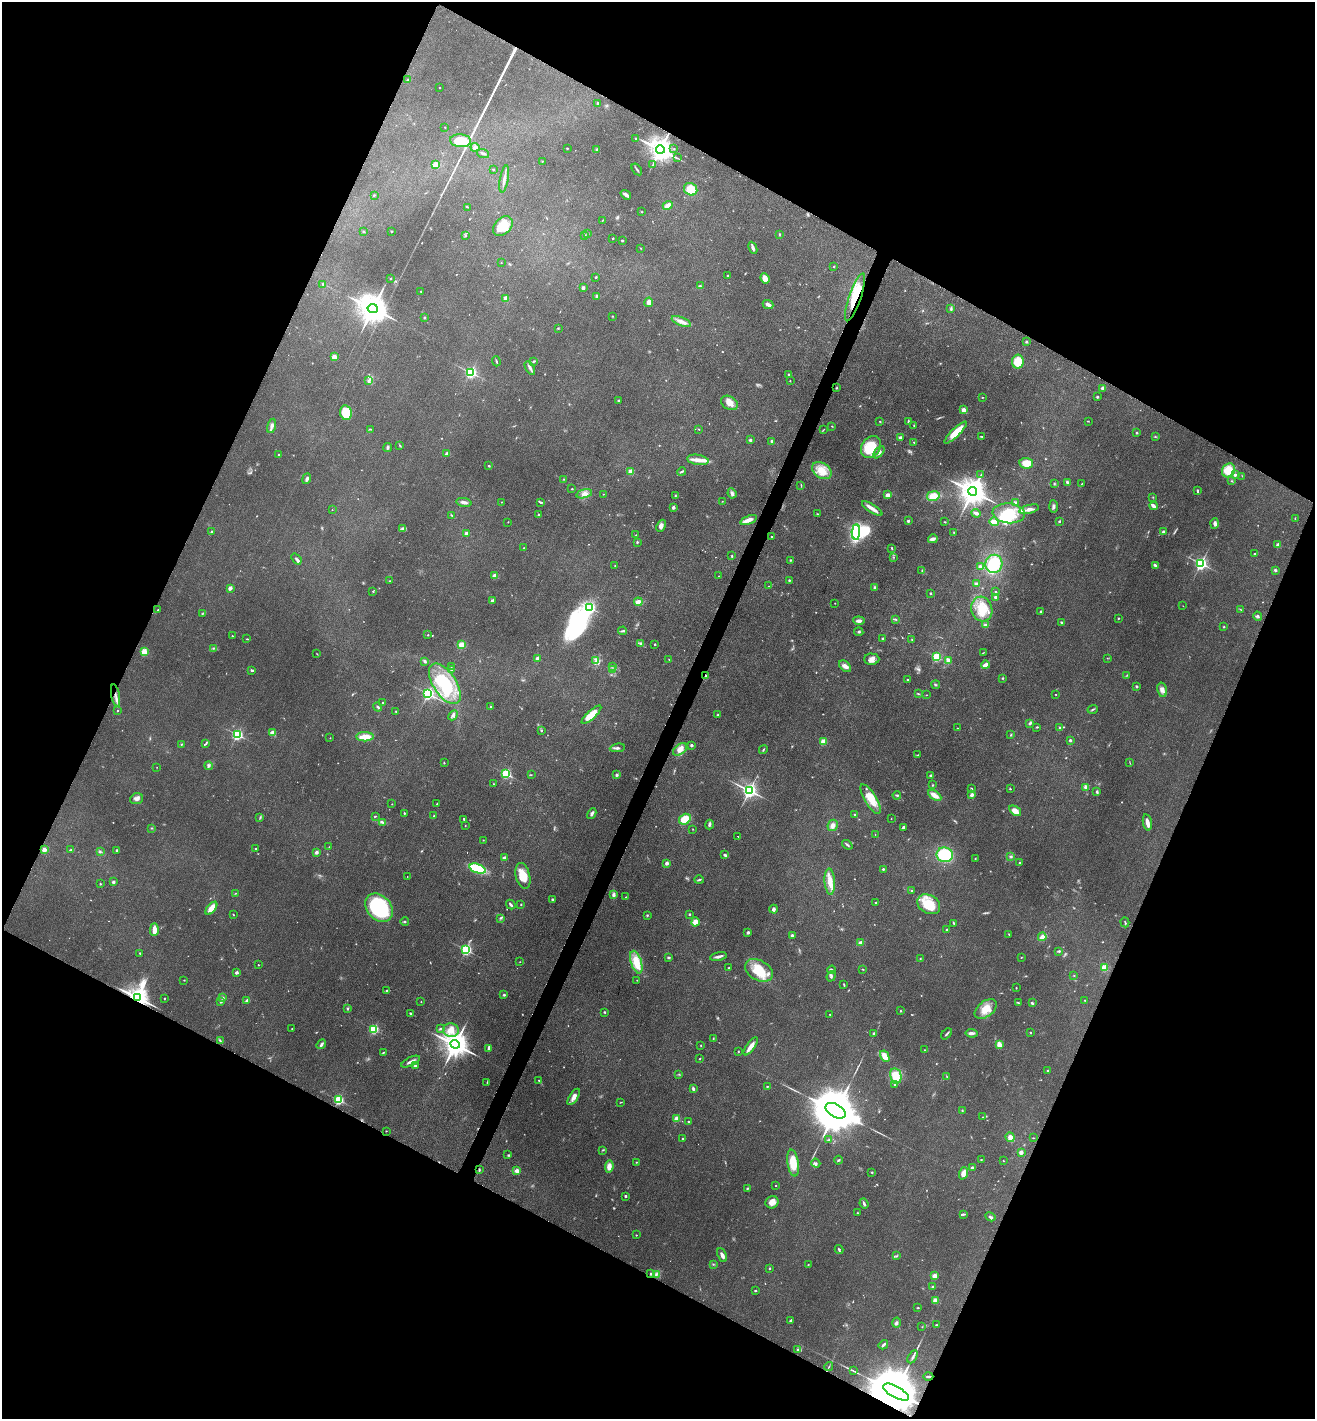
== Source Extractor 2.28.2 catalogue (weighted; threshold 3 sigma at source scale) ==
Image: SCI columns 158-5408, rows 14-5678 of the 5702 x 5692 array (HDU 1 of 3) = the unmasked area's bounding box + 8 px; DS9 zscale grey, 4 x 4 block average (1 PNG px = mean of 4 x 4 image px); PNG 1317 x 1421 px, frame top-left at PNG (2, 2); each listed source drawn as its Kron ellipse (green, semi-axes under 4 px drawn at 4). Shown black and unused: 45% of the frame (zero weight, under 3 of 4 exposures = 2% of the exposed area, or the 3 px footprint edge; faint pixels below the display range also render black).
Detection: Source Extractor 2.28.2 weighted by HDU 2 'WHT'. Background 0.0823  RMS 0.0062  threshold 0.0278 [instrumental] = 3 sigma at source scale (4.5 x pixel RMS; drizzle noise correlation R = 1.50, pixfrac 1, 0.05/0.05 arcsec/px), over >= 5 px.
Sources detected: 714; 20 too faint to see at this stretch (4 x 4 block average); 6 inside a brighter object's white glare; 5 cosmic-ray / hot-pixel residue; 4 long thin detections or spike segments (spike, bleed or trail) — neither listed nor drawn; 9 coinciding with a brighter row at this scale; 33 inside a brighter listed object's ellipse — not listed separately; of the other 637, all 500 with FLUX_AUTO >= 1.6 (the completeness limit of this list) listed and drawn (137 fainter detections not listed), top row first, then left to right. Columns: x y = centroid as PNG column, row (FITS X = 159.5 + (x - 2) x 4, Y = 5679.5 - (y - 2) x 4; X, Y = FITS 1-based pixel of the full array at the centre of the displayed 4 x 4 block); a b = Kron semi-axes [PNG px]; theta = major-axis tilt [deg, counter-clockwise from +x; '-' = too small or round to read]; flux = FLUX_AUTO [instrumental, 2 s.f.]
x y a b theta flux
408 79 2 2 - 3.9
440 87 2 2 - 3.5
598 103 3 2 - 5.6
445 127 2 2 - 2.2
636 139 2 2 - 4.6
460 141 10 6 -5 110
475 147 4 4 - 13
567 148 2 2 - 6.9
660 149 4 4 - 5400
674 149 2 2 - 2.9
597 150 3 3 - 7.7
483 153 6 2 -19 7.9
677 158 3 2 - 1.8
542 161 2 2 - 1.7
653 164 2 2 - 2.5
436 165 2 2 - 2.8
493 169 2 2 - 3.6
637 169 6 2 -55 6.2
504 179 14 2 80 18
691 189 7 6 - 54
374 195 2 2 - 3
626 195 6 2 -37 14
668 205 5 3 - 25
467 207 2 2 - 2.4
642 212 3 2 - 1.6
603 220 2 2 - 1.7
503 226 11 8 44 89
363 231 3 2 - 4.2
392 231 3 2 - 2.7
587 234 3 2 - 4.5
780 234 3 2 - 3.1
465 236 3 2 - 2.5
585 236 2 2 - 2.4
613 238 2 2 - 7.5
622 240 2 2 - 10
640 248 3 2 - 1.8
753 248 6 3 -66 11
501 262 2 2 - 2.5
834 266 2 2 - 2.7
727 275 2 2 - 7.5
596 277 2 2 - 8.9
765 278 5 3 - 40
390 279 2 2 - 2.3
323 284 3 2 - 4.4
700 285 3 2 - 4.6
583 288 2 2 - 33
421 291 2 2 - 4.2
597 296 3 3 - 7.8
855 297 25 6 70 120
506 298 2 2 - 96
649 302 4 3 - 21
768 304 5 2 - 17
373 308 5 4 - 9200
951 309 4 2 - 4.6
612 316 2 2 - 1.8
424 317 2 2 - 4.1
681 321 10 4 -22 23
558 328 2 2 - 2.6
1027 342 2 2 - 5.9
334 357 2 2 - 110
496 361 5 2 - 4.8
534 361 4 2 - 4.5
1018 362 7 6 - 71
530 368 7 2 -59 12
471 372 2 2 - 800
789 374 2 2 - 3.7
369 380 4 3 - 7.3
790 381 2 2 - 1.6
837 388 2 2 - 2.5
1103 388 2 2 - 53
983 397 2 2 - 2.8
1097 397 3 3 - 3.8
618 400 2 2 - 10
729 403 9 6 -33 32
963 410 2 2 - 74
346 413 7 5 -81 120
880 421 2 2 - 5
908 421 4 2 - 4.3
1088 421 3 2 - 2.2
914 425 2 2 - 2
272 426 7 3 76 13
832 426 2 2 - 2.4
370 429 3 2 - 3
698 429 3 2 - 2.2
824 429 2 2 - 1.6
955 433 15 4 45 88
1136 433 3 2 - 3.3
982 436 3 2 - 3.1
1155 436 2 2 - 2
900 437 2 2 - 29
750 440 4 3 - 5.6
772 441 3 2 - 6.4
914 442 2 2 - 1.9
400 445 3 2 - 3.5
388 447 4 2 - 6.3
871 447 12 9 57 120
879 452 7 3 51 14
447 454 2 2 - 60
278 455 2 2 - 9.4
698 460 11 5 -9 27
1026 463 7 5 -7 55
489 466 3 2 - 3.3
1228 470 7 6 - 85
631 471 2 2 - 95
822 471 10 7 -34 61
681 472 4 2 - 5
981 475 4 2 - 3.8
1235 475 2 2 - 15
1242 476 2 2 - 1.9
307 479 5 3 - 8.8
564 479 2 2 - 1.7
1231 481 2 2 - 2.3
1067 482 4 3 - 5.3
1082 483 3 2 - 1.9
1054 484 3 2 - 2.5
801 486 3 2 - 2.4
572 489 2 2 - 6.4
972 491 5 4 - 6900
1197 491 4 2 - 3.8
732 493 5 4 - 12
584 494 8 4 15 20
603 494 2 2 - 1.9
888 495 3 2 - 30
675 496 2 2 - 2.3
933 496 6 5 - 59
1153 497 2 2 - 1.8
722 501 2 2 - 1.7
464 502 8 3 -11 14
501 502 2 2 - 3.3
541 502 4 2 - 5.6
1015 503 3 2 - 9.9
1154 506 4 2 - 25
673 507 2 2 - 35
1053 507 6 3 -88 9.6
872 508 12 3 -33 22
1029 509 10 4 15 20
332 510 2 2 - 2
976 513 5 3 - 10
1009 513 16 10 -5 130
817 514 2 2 - 2.5
452 515 3 2 - 3.2
539 515 2 2 - 16
1295 518 2 2 - 1.7
748 520 9 3 20 25
908 521 2 2 - 19
1059 521 2 2 - 11
508 522 2 2 - 1.7
945 522 2 2 - 3.3
994 522 4 3 - 35
1214 523 5 4 - 11
661 526 6 4 65 17
403 529 2 2 - 2.9
211 532 3 2 - 4.1
856 532 7 4 87 350
954 532 2 2 - 1.8
1164 532 2 2 - 13
466 533 2 2 - 47
636 535 3 2 - 1.6
772 537 2 2 - 2.9
933 539 5 3 - 18
637 542 3 3 - 3.5
1278 545 3 3 - 11
524 548 2 2 - 3.3
892 548 4 2 - 3.3
1255 554 2 2 - 14
732 556 3 2 - 2.9
894 557 2 2 - 1.8
296 559 6 2 -51 8.2
791 560 3 2 - 3.3
1201 563 2 2 - 1200
994 564 9 8 - 120
615 565 2 2 - 2.6
1155 565 3 2 - 9.6
980 567 2 2 - 15
1275 570 4 2 - 4.6
922 571 2 2 - 3.1
495 576 2 2 - 94
718 576 2 2 - 1.7
789 580 2 2 - 4.9
390 581 2 2 - 2.5
976 584 3 2 - 8.2
769 586 2 2 - 1.7
875 587 3 3 - 5
230 588 2 2 - 62
373 591 3 2 - 2.6
996 592 2 2 - 10
931 593 2 2 - 11
996 597 3 2 - 11
492 601 4 2 - 9.4
638 602 4 3 - 25
835 603 2 2 - 2.2
1183 606 2 2 - 1.7
590 608 2 2 - 450
982 609 12 10 -74 83
158 610 3 2 - 2.2
1241 610 4 2 - 2.7
1041 611 2 2 - 3.2
203 613 4 2 - 3.4
1258 616 4 3 - 6.4
1118 618 2 2 - 3.2
896 619 3 2 - 2.7
859 621 6 3 -6 14
1061 622 3 2 - 3.9
986 625 4 3 - 9
1224 627 2 2 - 2.5
623 631 4 2 - 5.6
859 632 4 2 - 4.2
428 635 2 2 - 5
232 636 2 2 - 4
883 638 3 2 - 4.4
247 639 2 2 - 2.8
912 640 2 2 - 2
641 643 4 3 - 5.8
655 644 2 2 - 8.2
462 645 4 3 - 32
213 648 2 2 - 3.9
144 652 2 2 - 210
983 652 3 2 - 1.7
317 654 3 2 - 1.8
937 657 2 2 - 370
537 658 2 2 - 37
1107 658 2 2 - 1.9
669 659 2 2 - 3.9
872 659 7 5 -1 19
948 660 4 3 - 26
425 661 4 2 - 7.5
596 661 3 2 - 6.4
985 665 4 3 - 21
451 666 2 2 - 1.9
613 666 2 2 - 2.4
845 666 7 4 -40 19
252 670 3 2 - 6.4
452 670 4 2 - 3.9
612 670 3 2 - 5.7
1127 675 3 2 - 2.7
706 676 3 2 - 2.3
1003 678 3 2 - 2.8
908 680 2 2 - 2.8
445 684 23 11 -57 260
936 685 4 2 - 4.5
1137 686 2 2 - 6
1162 690 7 4 -77 15
428 694 2 2 - 920
918 694 3 2 - 3.4
1056 694 2 2 - 3.5
115 695 11 2 -79 15
926 695 2 2 - 1.6
383 703 2 2 - 7.5
378 707 4 2 - 6.9
490 707 2 2 - 2.2
1093 709 5 2 - 5
117 711 2 2 - 4.2
396 711 2 2 - 2.7
453 715 6 2 45 4.7
591 715 13 4 43 62
718 715 3 2 - 4.5
1030 723 3 2 - 5
1037 727 3 2 - 3.9
957 728 2 2 - 2.2
1059 728 3 2 - 3.6
541 730 4 2 - 3.9
272 732 3 3 - 16
237 734 2 2 - 690
1011 735 3 2 - 3.4
365 737 9 4 -1 50
330 738 2 2 - 2.3
1070 740 3 2 - 5.8
823 742 2 2 - 150
181 744 2 2 - 2.6
205 744 4 2 - 4
692 745 2 2 - 23
617 748 8 3 6 9.6
680 749 8 5 37 29
763 750 4 2 - 4.2
918 755 2 2 - 3.1
444 763 2 2 - 3.8
1130 763 4 2 - 1.9
208 766 4 3 - 6.9
157 767 2 2 - 1.6
506 774 2 2 - 450
531 775 2 2 - 1.8
617 775 3 3 - 6.2
931 775 3 3 - 5.3
493 784 2 2 - 1.9
933 785 2 2 - 2.8
1086 787 3 3 - 17
971 789 3 2 - 3.3
1010 789 2 2 - 7.6
749 791 2 2 - 1700
1097 792 4 3 - 6.2
897 795 4 2 - 5
935 795 7 3 -32 35
972 795 4 3 - 12
137 799 7 5 19 15
871 799 17 6 -59 63
392 804 2 2 - 2.1
437 804 2 2 - 6.5
1015 811 6 4 -37 30
404 813 2 2 - 3.7
592 814 6 2 61 12
854 814 2 2 - 6.4
375 816 3 2 - 2.9
433 816 3 2 - 2.8
260 817 2 2 - 2.2
464 819 2 2 - 9.4
685 819 6 5 - 79
891 819 2 2 - 1.9
382 822 4 2 - 5.6
1147 822 8 3 -79 24
709 825 5 2 - 9
833 825 6 5 - 19
465 826 2 2 - 1.6
904 827 4 2 - 10
152 828 2 2 - 1.7
693 829 2 2 - 1.6
875 834 2 2 - 1.7
738 836 2 2 - 3.6
483 840 2 2 - 1.8
847 845 6 2 -38 6.3
329 847 2 2 - 2.1
256 849 2 2 - 5.9
44 850 2 2 - 89
71 850 3 2 - 4.7
117 850 2 2 - 12
100 852 3 2 - 4.2
316 852 2 2 - 36
725 855 3 2 - 9.4
945 855 8 7 - 190
1011 856 4 2 - 5.1
504 858 2 2 - 30
975 858 2 2 - 2.7
1020 862 2 2 - 11
667 863 2 2 - 42
477 869 8 4 -20 190
883 869 2 2 - 12
407 876 2 2 - 2.1
523 876 13 7 -76 69
699 880 4 2 - 5.7
113 882 3 3 - 8.6
830 882 13 5 -86 41
100 884 2 2 - 3.2
911 891 2 2 - 4.8
235 893 3 2 - 1.7
613 895 4 3 - 12
626 897 2 2 - 2.7
552 899 2 2 - 13
876 903 2 2 - 9.6
521 904 2 2 - 2.4
929 904 12 9 -31 100
511 905 5 2 - 8.8
211 908 8 4 50 53
379 908 16 12 -49 360
774 909 4 3 - 9.6
233 914 2 2 - 2.7
689 914 2 2 - 11
647 915 3 2 - 3.4
500 918 3 2 - 3.8
405 922 4 2 - 4.6
695 922 4 3 - 32
1125 922 5 2 - 3.7
954 923 4 2 - 4
154 930 6 3 89 38
947 930 2 2 - 7.7
748 932 2 2 - 27
1009 934 3 2 - 2.7
792 935 2 2 - 20
1042 937 4 3 - 19
860 943 4 3 - 11
466 950 2 2 - 590
1059 951 3 2 - 5.2
140 953 2 2 - 2.9
668 957 3 2 - 4.5
718 957 8 2 11 14
1021 957 2 2 - 2
920 958 2 2 - 4.6
520 962 2 2 - 1.8
636 962 12 5 -73 79
258 965 2 2 - 4.8
729 968 2 2 - 5.4
1104 968 2 2 - 200
863 969 2 2 - 1.8
759 970 15 10 -30 110
832 970 4 2 - 4.6
236 972 2 2 - 34
1074 975 2 2 - 4.7
831 976 5 3 - 6.5
184 980 2 2 - 2.8
637 980 2 2 - 1.7
844 984 3 2 - 2.5
1016 988 2 2 - 2.6
387 990 3 2 - 3.6
504 995 2 2 - 12
137 997 4 3 - 4300
223 998 4 3 - 6.1
165 999 3 2 - 2.2
1085 1000 2 2 - 2.1
247 1001 4 3 - 16
221 1002 2 2 - 16
421 1002 2 2 - 2.9
1018 1003 4 2 - 3.9
1032 1003 3 2 - 7.5
347 1009 3 2 - 4.6
986 1009 12 7 37 53
900 1011 2 2 - 2.8
604 1012 2 2 - 3.8
411 1013 2 2 - 7.5
830 1014 2 2 - 2.8
292 1029 2 2 - 1.7
374 1029 2 2 - 340
440 1029 3 2 - 3.4
451 1030 8 7 - 38
1030 1032 2 2 - 5.8
874 1033 2 2 - 18
972 1033 6 3 -7 12
947 1034 6 2 47 6.9
713 1038 3 2 - 2.7
220 1040 4 2 - 4.7
321 1044 5 2 - 10
455 1044 5 4 - 5800
999 1044 3 2 - 36
701 1045 2 2 - 1.9
751 1046 10 3 55 34
488 1049 4 2 - 7.5
924 1050 2 2 - 1.7
738 1051 2 2 - 2.1
383 1052 2 2 - 2.7
885 1056 6 3 -61 46
700 1059 2 2 - 2.6
411 1062 10 2 26 15
415 1065 3 2 - 4.5
1048 1070 2 2 - 15
679 1074 2 2 - 2.8
896 1076 8 5 -79 82
947 1077 3 2 - 2.7
539 1081 3 2 - 4.1
487 1082 2 2 - 2.2
895 1085 2 2 - 4.4
767 1086 2 2 - 5.8
693 1089 3 2 - 8.2
574 1097 9 4 57 23
338 1100 2 2 - 480
621 1102 3 2 - 2.2
835 1111 11 6 -30 33000
962 1111 3 2 - 3.1
982 1117 2 2 - 1.6
677 1118 2 2 - 97
689 1121 3 2 - 3.2
386 1131 2 2 - 1.7
1010 1137 5 4 - 20
1033 1138 2 2 - 1.9
683 1139 2 2 - 4.9
829 1140 3 2 - 6.9
603 1150 3 2 - 2.9
1021 1152 2 2 - 53
508 1155 3 2 - 3.4
838 1160 4 2 - 4.1
981 1160 2 2 - 1.9
1003 1161 2 2 - 2
636 1162 2 2 - 2.8
793 1163 13 5 -81 80
816 1163 5 3 - 6.6
609 1166 6 3 85 28
972 1167 2 2 - 6.7
479 1170 4 2 - 4.1
517 1171 2 2 - 23
872 1172 2 2 - 2.8
963 1173 6 4 70 28
776 1185 2 2 - 3.1
747 1188 2 2 - 4.5
625 1196 2 2 - 14
772 1202 6 6 - 30
864 1204 5 2 - 8.1
858 1213 3 2 - 2.5
963 1214 2 2 - 3.8
990 1217 5 2 - 7.5
636 1235 2 2 - 3.7
839 1250 4 2 - 5.3
722 1255 7 3 -66 16
896 1256 3 2 - 3
713 1264 2 2 - 2.9
808 1265 2 2 - 2.1
769 1268 2 2 - 7.3
650 1274 3 2 - 2.9
656 1274 4 3 - 7
934 1276 2 2 - 93
933 1287 3 2 - 5
755 1291 2 2 - 6.6
935 1300 2 2 - 73
918 1308 3 2 - 2.6
790 1321 4 2 - 5.8
896 1323 5 3 - 7.7
937 1325 3 2 - 3.5
922 1327 2 2 - 1.6
883 1345 5 2 - 9.1
798 1350 3 2 - 4.5
913 1357 7 2 60 8.4
829 1366 4 2 - 3.6
853 1371 4 2 - 4.1
928 1376 5 2 - 4.1
896 1392 14 5 -29 46000
Overlapping masked pixels (flux is a lower limit): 6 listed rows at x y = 660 149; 855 297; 706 676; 137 997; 928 1376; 896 1392
Diffuse or blended objects may show on this block-average render without a row.